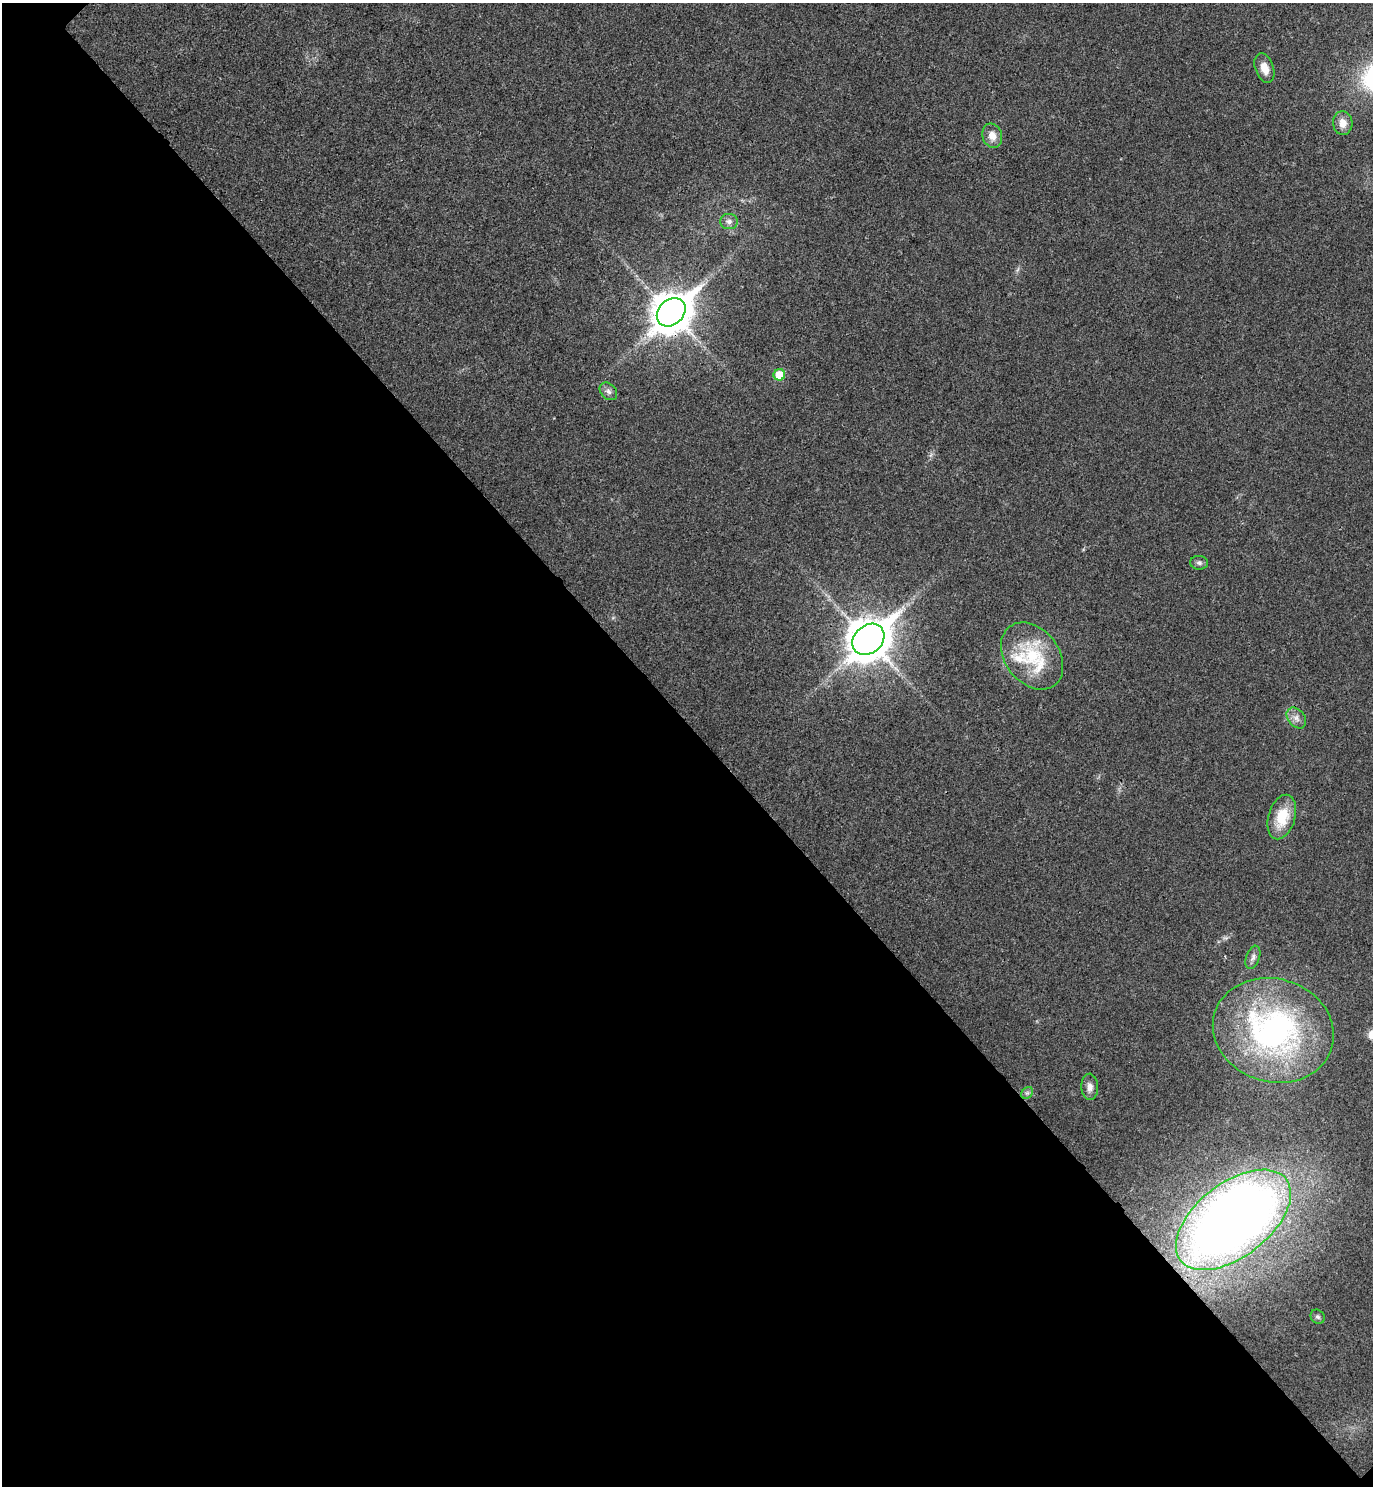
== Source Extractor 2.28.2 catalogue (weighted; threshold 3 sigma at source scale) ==
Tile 14 of 4 x 4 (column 2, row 4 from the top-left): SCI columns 1572-2942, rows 48-1531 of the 6024 x 6027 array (HDU 1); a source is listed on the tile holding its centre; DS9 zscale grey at full resolution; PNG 1375 x 1488 px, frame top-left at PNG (2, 3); each listed source drawn as its Kron ellipse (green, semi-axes under 4 px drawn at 4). Shown black and unused: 51% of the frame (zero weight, under 3 of 4 exposures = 6% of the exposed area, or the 3 px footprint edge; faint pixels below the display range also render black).
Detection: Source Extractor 2.28.2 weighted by HDU 2 'WHT'; one run over the whole footprint, this tile lists its part. Background 0.0284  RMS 0.0063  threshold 0.0283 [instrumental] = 3 sigma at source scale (4.5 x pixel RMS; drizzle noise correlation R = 1.50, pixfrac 1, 0.05/0.05 arcsec/px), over >= 5 px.
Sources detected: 19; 1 inside a brighter listed object's ellipse — not listed separately; the other 18 listed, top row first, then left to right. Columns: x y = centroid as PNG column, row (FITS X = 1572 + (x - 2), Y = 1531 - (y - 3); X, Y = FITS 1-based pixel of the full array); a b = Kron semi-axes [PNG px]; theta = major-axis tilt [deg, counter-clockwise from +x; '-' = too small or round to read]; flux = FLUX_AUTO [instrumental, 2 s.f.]
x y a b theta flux
1264 68 15 9 -71 7.2
1343 123 12 9 -86 6
992 136 12 10 -72 6.1
729 222 9 7 0 2.7
671 312 16 12 44 1600
779 375 6 5 - 15
608 391 10 7 -45 2.5
1199 563 9 7 -5 1.8
868 639 17 14 43 1700
1032 656 37 27 -52 39
1296 718 12 8 -50 3.6
1282 817 23 13 73 19
1253 957 12 6 72 2.5
1273 1030 61 51 -17 180
1090 1087 13 8 -87 3.9
1027 1093 6 5 - 1.5
1233 1220 67 37 38 690
1318 1317 7 6 - 1.6
Overlapping masked pixels (flux is a lower limit): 1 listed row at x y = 671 312